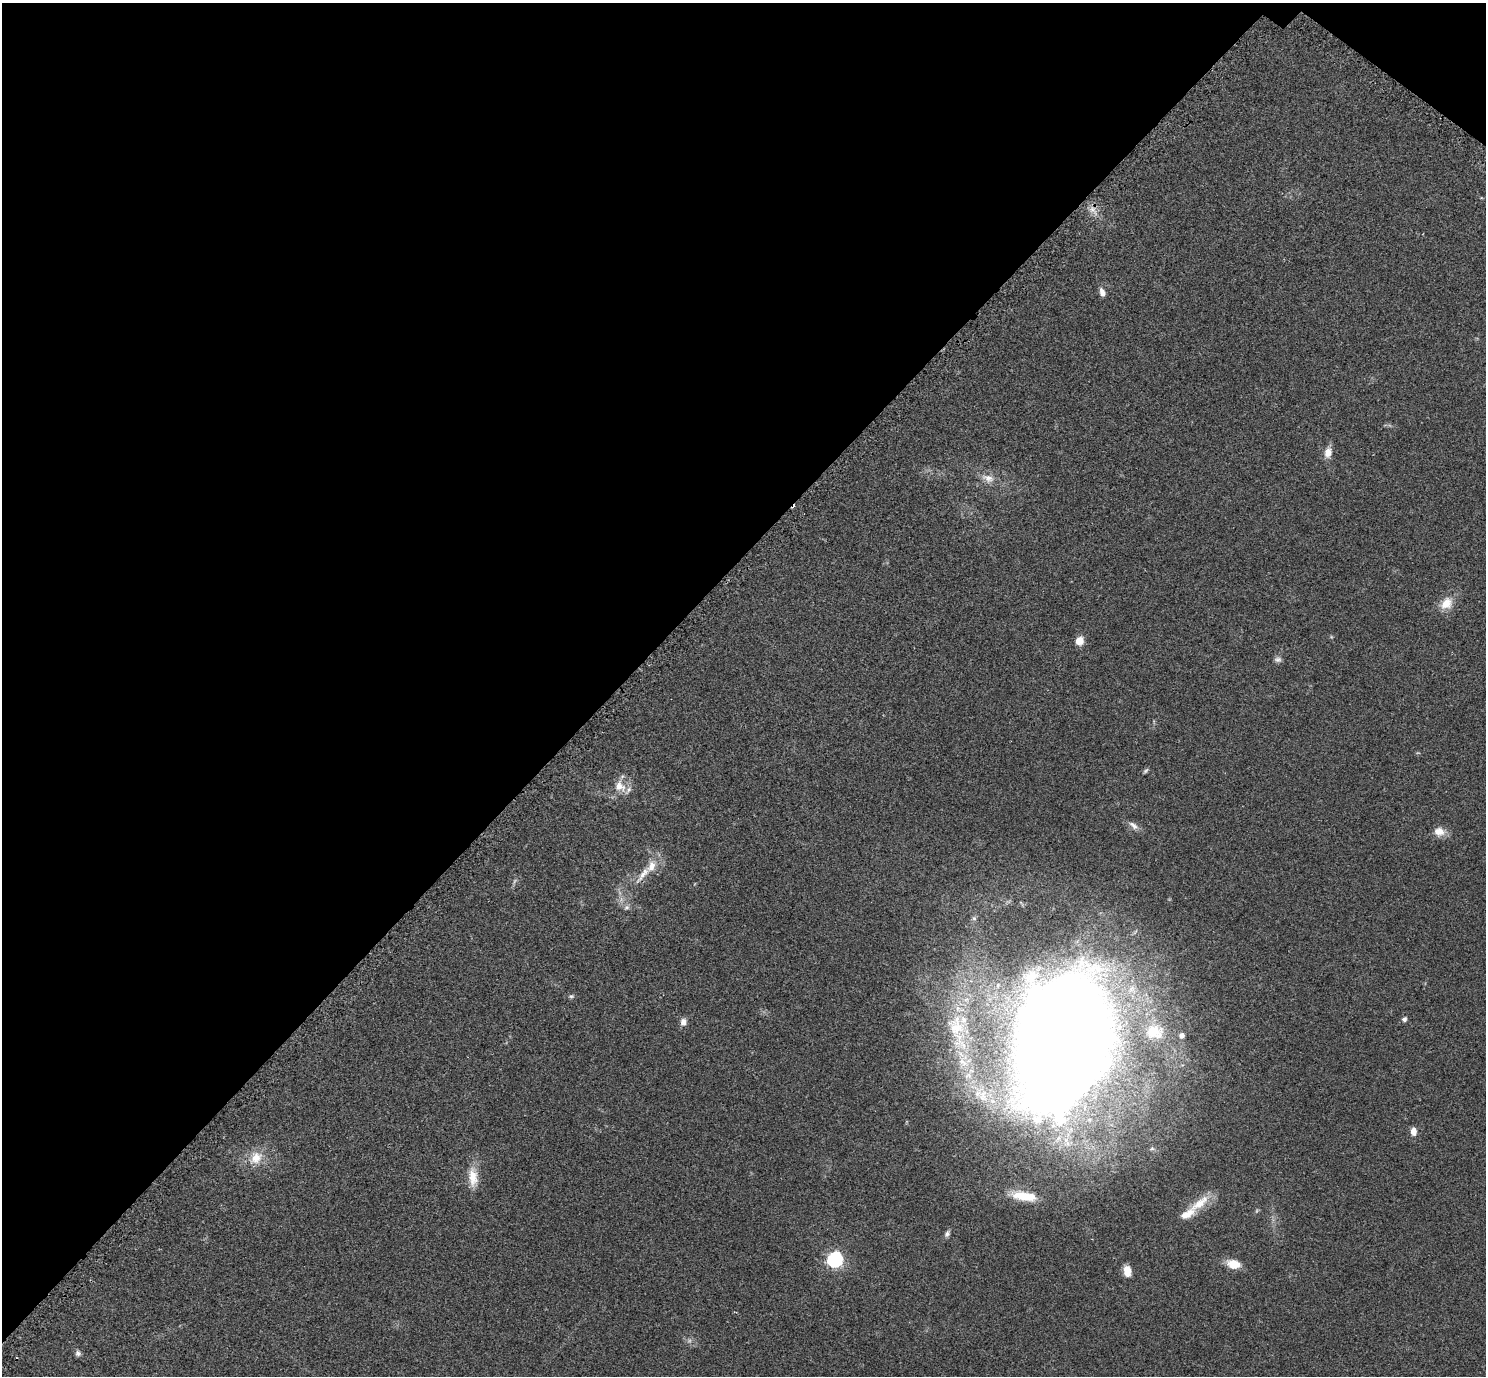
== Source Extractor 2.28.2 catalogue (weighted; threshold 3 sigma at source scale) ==
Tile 2 of 4 x 4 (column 2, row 1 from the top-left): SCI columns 1521-3004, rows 4311-5684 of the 6011 x 6010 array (HDU 1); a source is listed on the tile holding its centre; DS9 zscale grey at full resolution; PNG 1488 x 1378 px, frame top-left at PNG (2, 3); no overlay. Shown black and unused: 42% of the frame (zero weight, under 2 of 3 exposures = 3% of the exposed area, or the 3 px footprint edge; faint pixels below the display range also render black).
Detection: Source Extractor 2.28.2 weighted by HDU 2 'WHT'; one run over the whole footprint, this tile lists its part. Background 0.0573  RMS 0.0073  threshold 0.033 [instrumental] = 3 sigma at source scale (4.5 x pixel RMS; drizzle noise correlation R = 1.50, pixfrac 1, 0.05/0.05 arcsec/px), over >= 5 px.
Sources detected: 45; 4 too faint to see at this stretch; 1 inside a brighter object's white glare — not listed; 8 inside a brighter listed object's ellipse — not listed separately; the other 32 listed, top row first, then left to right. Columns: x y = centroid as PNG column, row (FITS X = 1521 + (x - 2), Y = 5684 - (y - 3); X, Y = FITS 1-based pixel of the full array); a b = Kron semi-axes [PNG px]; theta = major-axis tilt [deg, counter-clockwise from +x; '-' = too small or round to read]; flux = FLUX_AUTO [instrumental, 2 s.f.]
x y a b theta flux
1093 210 14 9 -49 5.8
1102 292 10 6 -71 4.2
1328 452 13 8 76 6.8
988 478 19 11 -20 8.2
1446 603 19 14 42 11
1079 641 9 8 - 7.7
1278 659 9 7 -2 2.4
1146 771 8 4 48 1.3
620 786 17 14 -51 10
1133 825 16 7 -37 4.3
1439 832 14 11 -4 7.4
643 875 34 9 52 13
627 907 9 7 43 2.4
974 918 7 5 -66 1.6
571 996 8 6 0 1.6
1404 1019 6 6 - 2.2
683 1022 10 8 78 3.8
956 1026 53 25 -76 47
1154 1032 23 17 -6 21
1181 1035 6 6 - 3.6
1061 1045 119 72 78 2200
1413 1131 9 6 -85 5.3
1152 1149 8 6 14 1.8
256 1158 21 16 50 14
473 1177 28 12 -86 13
1024 1196 33 11 -10 21
1199 1203 36 12 36 17
947 1233 9 6 58 2.4
835 1259 7 6 - 190
1233 1264 14 9 -13 13
1127 1271 11 8 -80 8.7
78 1353 7 7 - 2.2